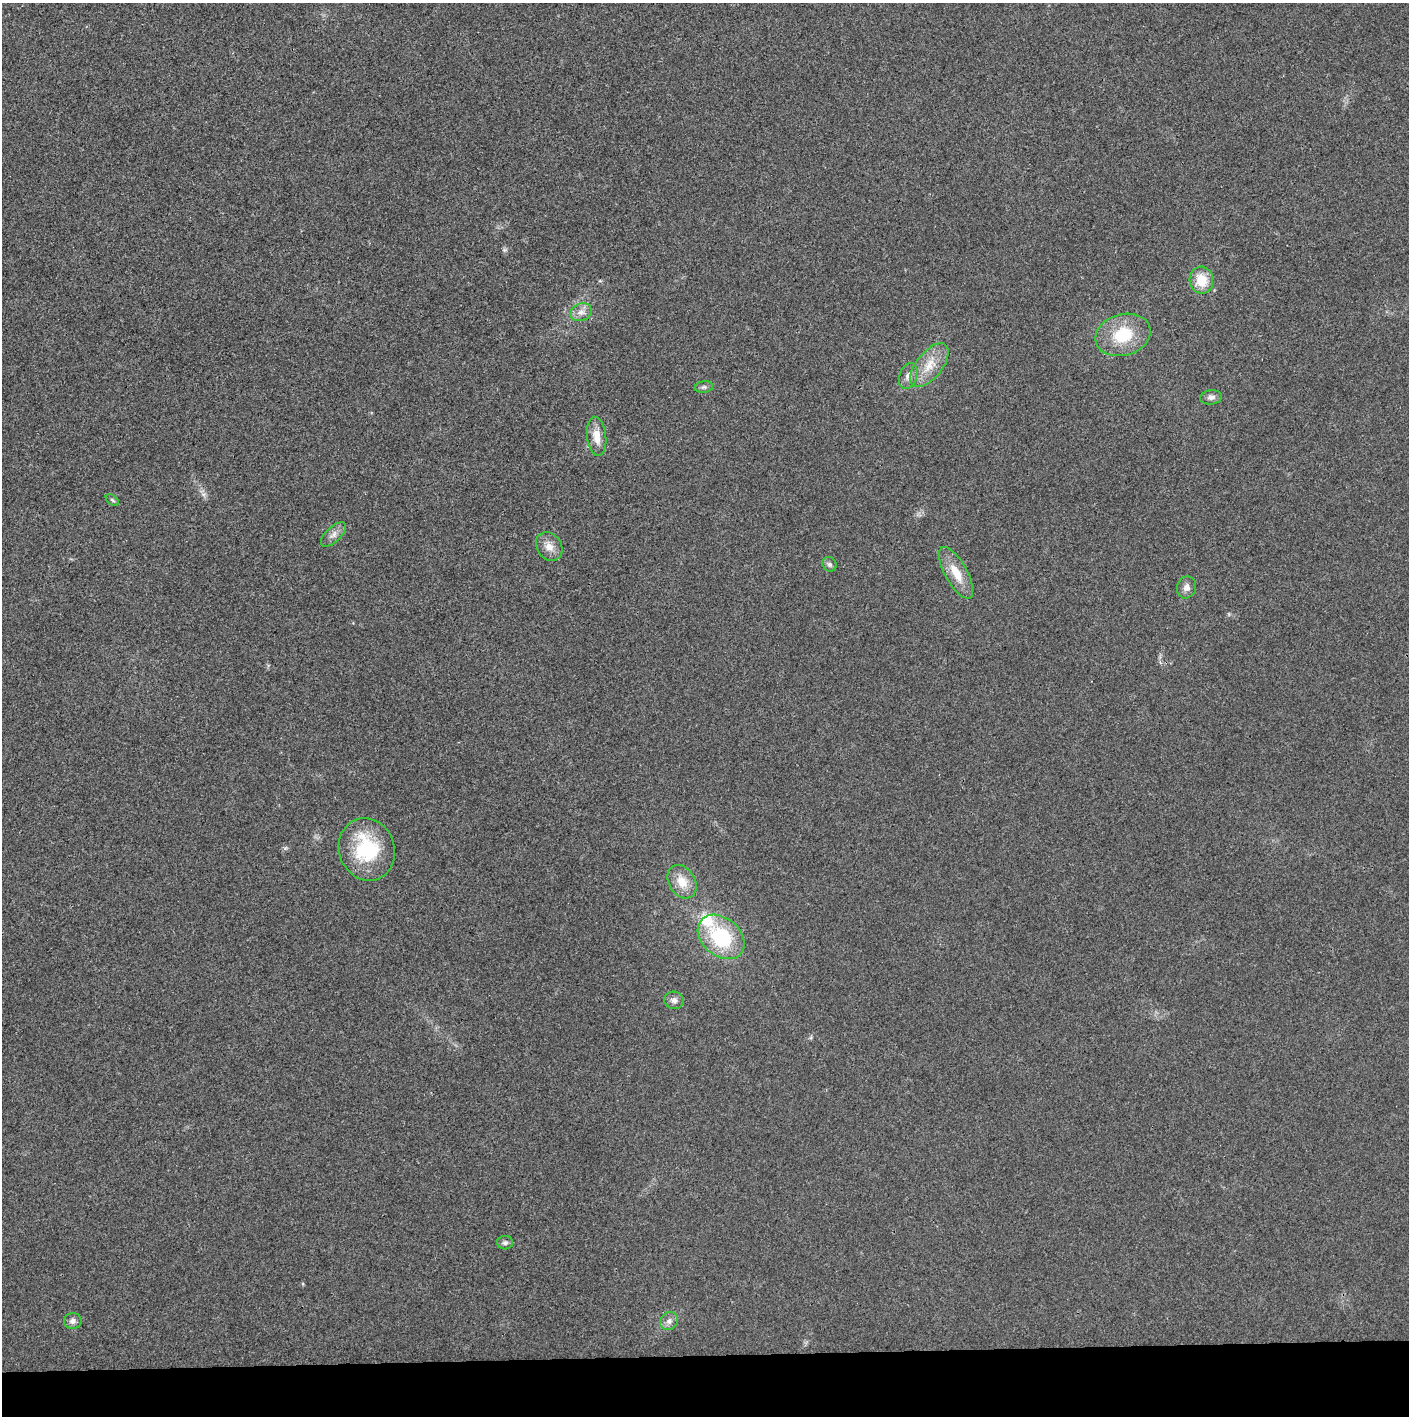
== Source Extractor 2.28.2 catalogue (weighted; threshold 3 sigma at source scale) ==
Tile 8 of 3 x 3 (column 2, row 3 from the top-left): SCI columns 1408-2814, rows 1-1414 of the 4224 x 4243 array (HDU 1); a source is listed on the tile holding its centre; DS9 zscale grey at full resolution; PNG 1411 x 1418 px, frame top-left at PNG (2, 3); each listed source drawn as its Kron ellipse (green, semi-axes under 4 px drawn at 4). Shown black and unused: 4% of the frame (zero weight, under 3 of 4 exposures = <1% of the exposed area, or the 3 px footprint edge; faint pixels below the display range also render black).
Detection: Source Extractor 2.28.2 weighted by HDU 2 'WHT'; one run over the whole footprint, this tile lists its part. Background 0.0247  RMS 0.006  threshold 0.0272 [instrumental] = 3 sigma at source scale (4.5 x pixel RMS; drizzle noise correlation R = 1.50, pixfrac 1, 0.05/0.05 arcsec/px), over >= 5 px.
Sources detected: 22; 1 inside a brighter listed object's ellipse — not listed separately; the other 21 listed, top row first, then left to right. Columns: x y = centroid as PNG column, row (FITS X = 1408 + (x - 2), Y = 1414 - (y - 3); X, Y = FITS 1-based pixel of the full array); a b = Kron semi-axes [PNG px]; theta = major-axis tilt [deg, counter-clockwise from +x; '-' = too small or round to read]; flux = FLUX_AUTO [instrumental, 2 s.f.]
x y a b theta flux
1201 280 13 12 - 13
581 312 11 8 23 3.9
1123 335 28 20 16 24
929 365 26 13 51 12
908 376 13 8 71 3.7
704 387 9 5 9 1.4
1211 397 11 7 6 2.7
597 436 19 9 -83 7.5
112 500 7 4 -37 1.1
333 534 16 7 44 3.7
549 547 15 12 -55 5.9
829 564 7 6 - 1.6
956 573 29 11 -61 12
1186 587 11 9 70 3.2
367 849 32 27 -72 42
682 882 18 13 -59 10
721 937 26 19 -40 43
674 1000 10 8 -12 2.8
505 1243 8 6 2 1.7
73 1321 9 8 - 2.5
669 1321 10 8 46 3.1
Unlisted compact peaks at least as high as the median listed source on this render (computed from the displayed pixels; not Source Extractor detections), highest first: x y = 285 848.